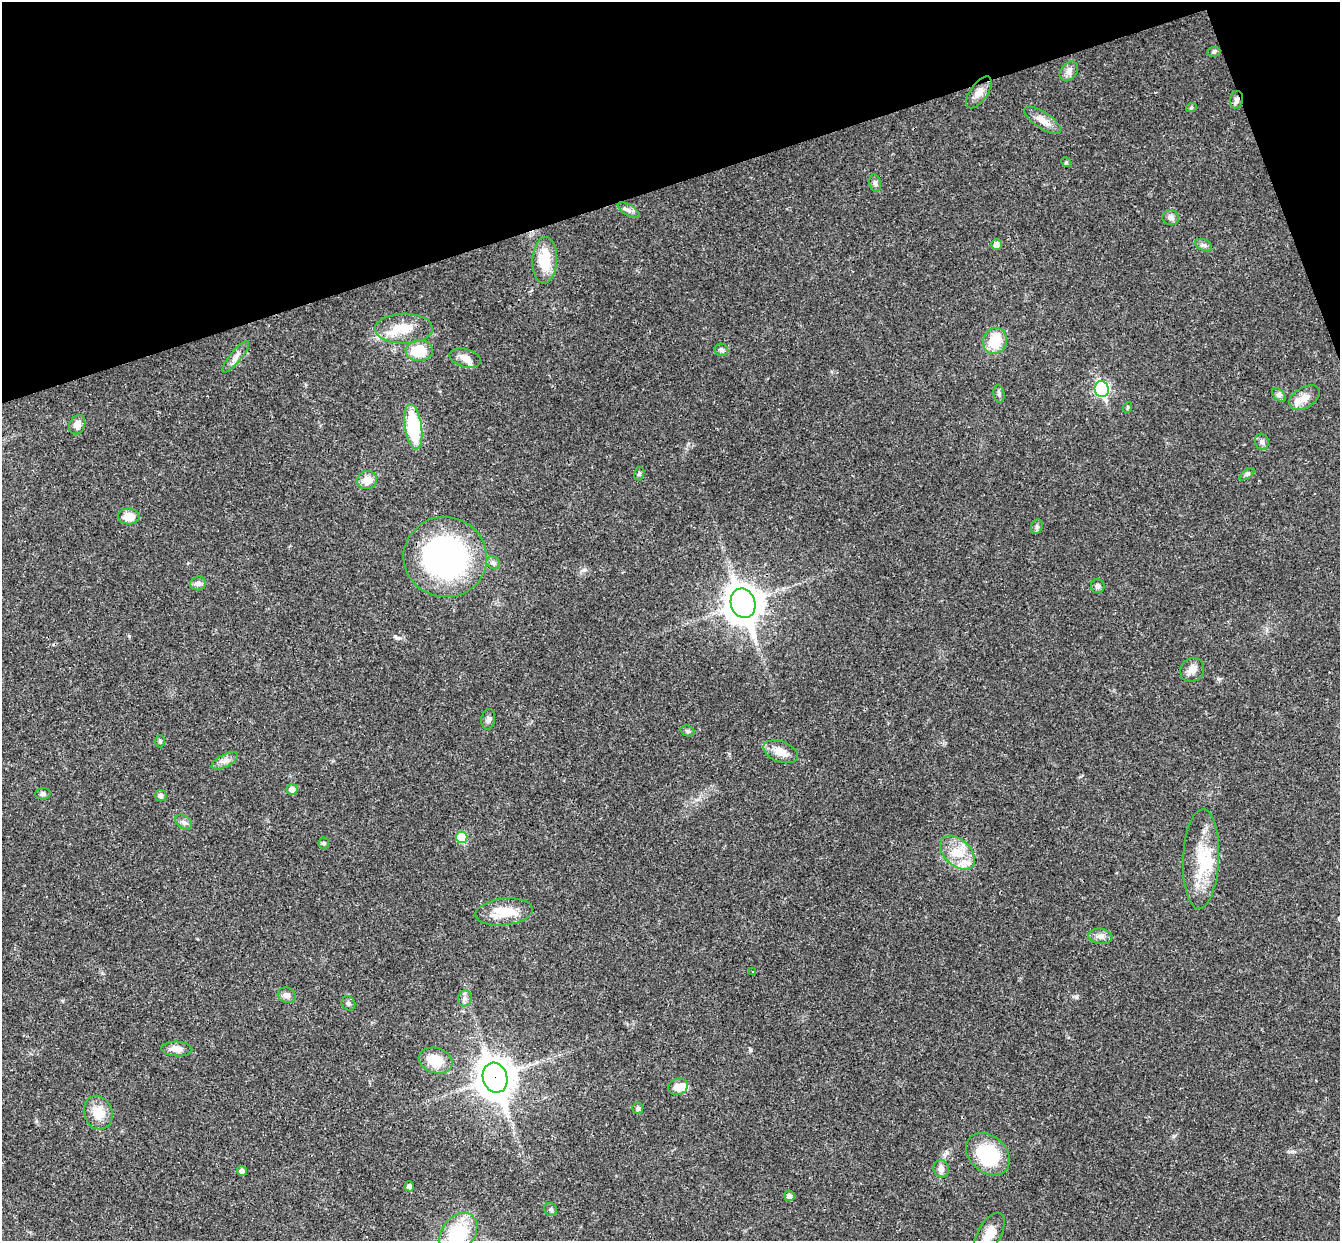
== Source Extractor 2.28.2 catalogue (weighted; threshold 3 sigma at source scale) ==
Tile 3 of 4 x 4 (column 3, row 1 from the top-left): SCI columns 2736-4073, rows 4012-5250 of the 5468 x 5422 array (HDU 1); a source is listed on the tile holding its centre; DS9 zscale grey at full resolution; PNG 1342 x 1243 px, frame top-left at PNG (2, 2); each listed source drawn as its Kron ellipse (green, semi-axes under 4 px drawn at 4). Shown black and unused: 16% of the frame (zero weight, under 3 of 4 exposures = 6% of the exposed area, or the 3 px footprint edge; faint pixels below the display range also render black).
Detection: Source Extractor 2.28.2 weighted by HDU 2 'WHT'; one run over the whole footprint, this tile lists its part. Background 0.0399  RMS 0.0027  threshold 0.0121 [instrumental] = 3 sigma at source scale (4.5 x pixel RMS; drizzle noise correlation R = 1.50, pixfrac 1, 0.05/0.05 arcsec/px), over >= 5 px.
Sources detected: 76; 1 inside a brighter object's white glare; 1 cosmic-ray / hot-pixel residue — neither listed nor drawn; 3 inside a brighter listed object's ellipse — not listed separately; the other 71 listed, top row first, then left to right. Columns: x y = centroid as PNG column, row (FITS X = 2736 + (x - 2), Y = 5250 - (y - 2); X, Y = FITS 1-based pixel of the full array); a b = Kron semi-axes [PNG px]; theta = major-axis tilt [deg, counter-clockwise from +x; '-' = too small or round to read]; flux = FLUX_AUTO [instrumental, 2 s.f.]
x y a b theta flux
1214 52 7 5 7 0.5
1069 71 11 8 50 1.4
979 92 18 8 55 2.2
1237 100 9 6 77 1.1
1191 108 5 3 - 0.31
1043 120 21 8 -34 2.7
1066 162 5 4 - 0.36
875 183 9 5 -79 0.76
629 210 12 5 -30 1.1
1171 217 8 7 - 1
996 245 5 5 - 1.7
1204 245 9 5 -25 0.77
545 260 23 12 87 8.3
404 329 29 15 1 6.2
995 341 13 11 69 7.3
721 350 7 6 - 0.65
419 351 14 10 -2 7.4
236 357 20 5 51 1.7
465 358 16 9 -15 2.1
1102 389 8 7 - 45
999 394 9 5 -80 0.67
1279 395 8 5 -45 0.71
1304 398 17 10 32 2.7
1128 407 5 3 - 0.31
77 425 10 7 66 2
413 427 23 8 -82 17
1262 442 8 7 - 0.9
639 474 7 5 74 0.49
1247 474 9 4 36 0.58
367 480 10 9 - 3
129 516 11 8 -3 3.9
1037 527 7 5 70 0.55
445 557 42 40 -14 71
493 563 7 6 - 0.77
198 583 8 6 16 1
1098 586 7 6 - 0.77
743 603 15 12 -71 480
1192 670 13 11 43 2
488 719 10 7 83 0.92
687 731 7 5 -20 0.55
160 741 6 5 - 0.46
781 752 18 10 -20 3.1
225 761 14 6 27 1.5
292 789 5 5 - 1.7
43 794 7 5 1 0.75
161 796 6 5 - 1
184 822 9 6 -41 0.9
462 837 6 5 - 9.6
324 843 5 5 - 0.36
957 853 20 13 -43 5.9
1201 859 50 18 87 12
504 912 29 13 6 7.1
1100 936 12 7 -6 1.4
752 972 3 2 - 0.3
287 995 9 7 -27 1.2
465 998 8 7 - 0.93
348 1003 7 6 - 0.61
177 1049 15 7 -3 2.4
436 1061 17 12 -18 6.6
495 1078 15 12 -72 550
678 1087 10 8 16 2.7
638 1108 6 5 - 0.72
98 1113 17 14 -71 4.8
988 1154 24 18 -41 17
941 1169 9 7 -75 1.4
242 1171 5 4 - 1
409 1186 5 4 - 1
789 1196 5 5 - 0.98
551 1210 7 6 - 0.55
458 1233 22 16 50 14
989 1234 23 11 61 4.2
Overlapping masked pixels (flux is a lower limit): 2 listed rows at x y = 1237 100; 495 1078
Isophote crosses this tile's border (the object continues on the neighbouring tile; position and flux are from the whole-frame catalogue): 2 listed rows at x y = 458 1233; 989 1234
Unlisted compact peaks at least as high as the median listed source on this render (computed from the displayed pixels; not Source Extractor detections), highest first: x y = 395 636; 1076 997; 129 636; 584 570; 750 1050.